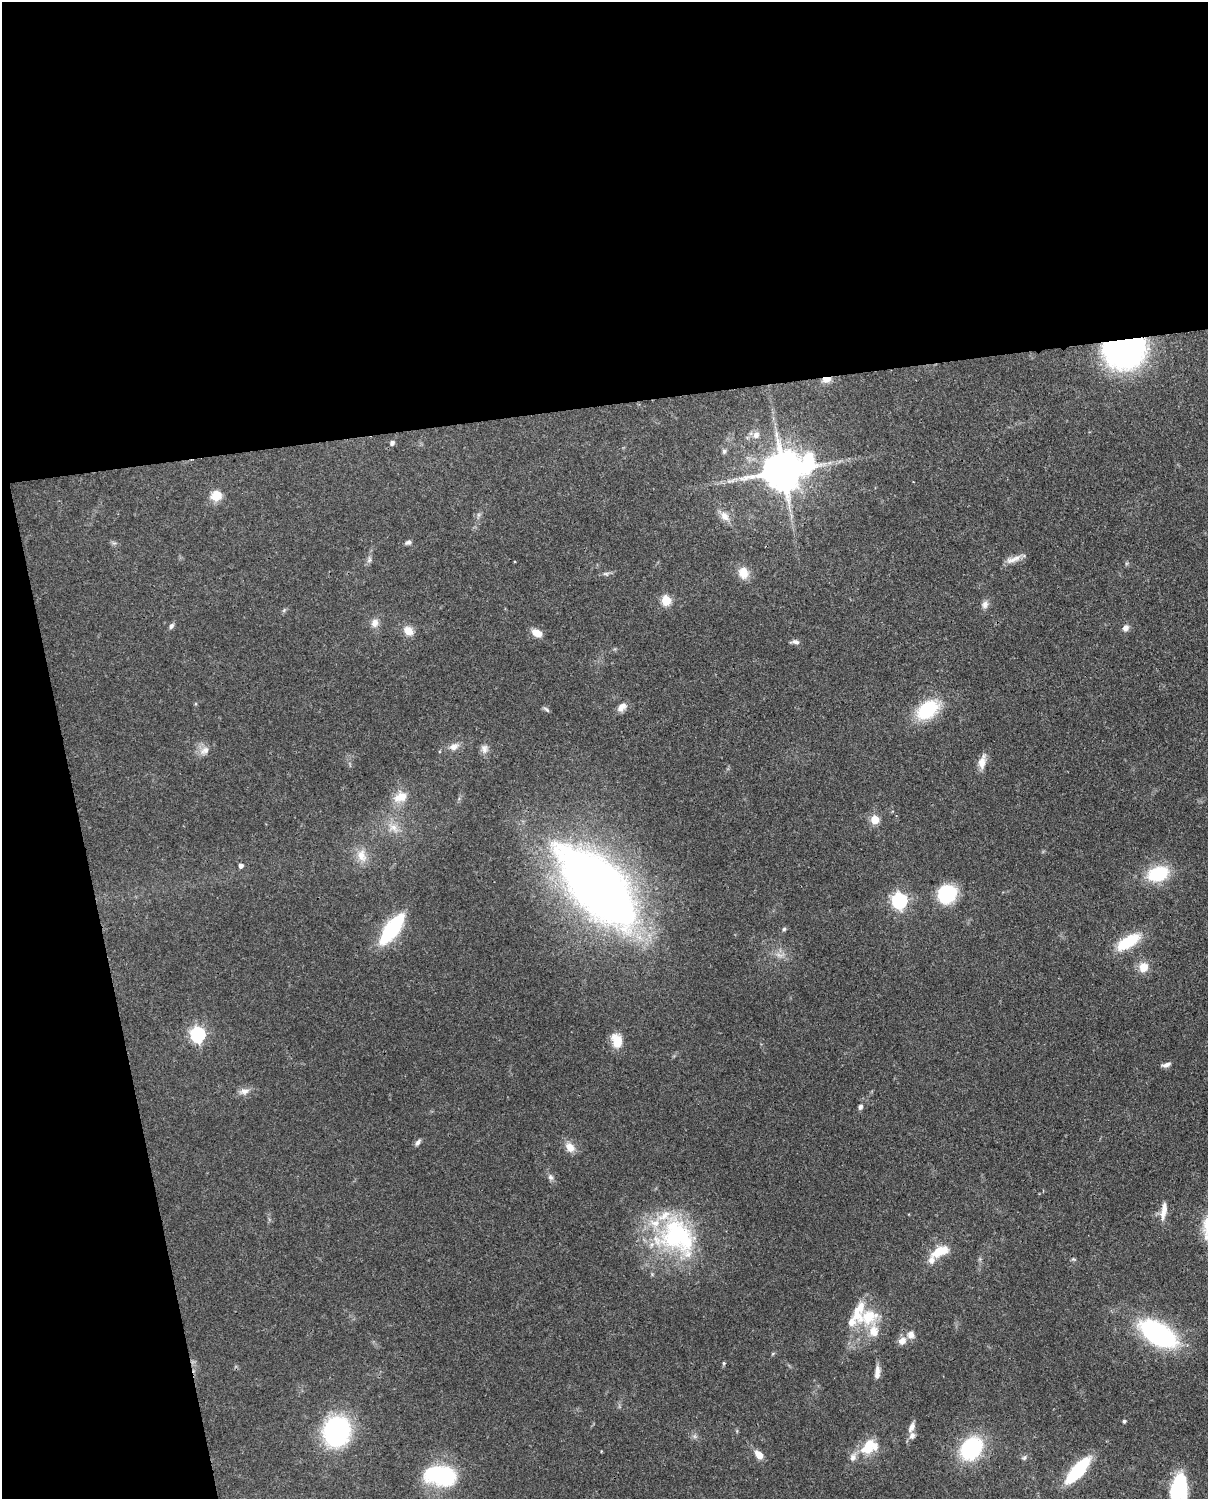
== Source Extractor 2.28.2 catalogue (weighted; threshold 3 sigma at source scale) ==
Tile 1 of 4 x 3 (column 1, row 1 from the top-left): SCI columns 97-1302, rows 3154-4650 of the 5007 x 4916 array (HDU 1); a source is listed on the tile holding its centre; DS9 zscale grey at full resolution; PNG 1210 x 1501 px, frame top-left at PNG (2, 2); no overlay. Shown black and unused: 33% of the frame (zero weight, under 3 of 4 exposures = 7% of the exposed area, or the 3 px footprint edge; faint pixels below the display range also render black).
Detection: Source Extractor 2.28.2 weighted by HDU 2 'WHT'; one run over the whole footprint, this tile lists its part. Background 0.126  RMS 0.0044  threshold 0.02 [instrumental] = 3 sigma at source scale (4.5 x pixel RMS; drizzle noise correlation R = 1.50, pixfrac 1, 0.05/0.05 arcsec/px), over >= 5 px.
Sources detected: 80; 1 too faint to see at this stretch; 1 inside a brighter object's white glare — not listed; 10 inside a brighter listed object's ellipse — not listed separately; the other 68 listed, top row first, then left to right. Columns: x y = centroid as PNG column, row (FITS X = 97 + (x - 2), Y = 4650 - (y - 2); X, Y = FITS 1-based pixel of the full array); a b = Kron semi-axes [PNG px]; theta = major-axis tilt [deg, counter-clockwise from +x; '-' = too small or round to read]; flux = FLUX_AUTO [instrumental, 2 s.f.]
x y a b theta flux
1125 351 28 22 12 130
827 379 10 6 9 3.9
756 435 10 8 50 2.5
392 443 6 5 - 1.5
724 451 6 5 - 0.97
783 471 14 11 16 1600
216 496 13 11 24 6.6
725 516 15 10 -50 4
408 542 8 5 22 1.1
1013 559 23 7 20 3.5
369 560 9 6 72 1.4
743 573 14 11 -69 5.9
606 574 10 5 -3 1.2
666 600 5 5 - 24
985 604 11 8 73 2.2
375 623 11 9 77 3.1
171 626 8 5 48 1.3
1125 628 8 8 - 2.1
408 631 12 10 -40 4.7
536 633 13 8 -26 4.1
795 642 10 5 -1 1.6
622 707 13 8 47 3.2
546 709 10 4 -40 0.84
927 710 30 19 33 23
454 747 14 9 24 3.3
484 749 13 9 -87 2.5
205 750 15 10 35 3.6
982 762 19 8 76 4.3
400 797 19 13 25 7.3
875 819 5 5 - 16
393 827 14 11 -31 5.1
362 856 19 13 -75 6.2
241 865 4 4 - 1.8
1158 874 21 14 19 25
597 887 70 30 -47 540
947 893 19 17 34 24
899 901 7 6 - 110
392 929 29 11 54 47
784 929 5 5 - 0.66
1128 942 24 10 32 20
1143 967 13 12 - 5.3
198 1034 7 6 - 110
617 1041 17 11 -73 7.5
1166 1065 12 5 17 1.7
244 1091 14 8 6 2.8
860 1107 6 5 - 1.2
418 1142 9 5 53 1.3
570 1147 14 10 -49 4.4
550 1177 9 6 -57 1.5
1164 1211 23 7 81 4.4
677 1236 54 44 -35 67
937 1252 17 13 49 7.7
1073 1259 6 4 -42 0.66
869 1317 32 19 10 16
1158 1334 31 16 -33 88
902 1341 11 9 35 3.2
724 1363 5 4 - 0.53
877 1372 18 7 85 3.1
1124 1421 4 4 - 0.89
911 1427 14 7 66 2.6
337 1431 22 19 74 81
868 1446 21 14 49 12
971 1448 18 14 51 52
759 1455 9 6 -49 4.6
1024 1458 7 5 54 0.92
1078 1470 23 8 48 42
440 1475 38 22 -10 40
1180 1489 27 21 69 27
Overlapping masked pixels (flux is a lower limit): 2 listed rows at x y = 1125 351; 827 379
Isophote crosses this tile's border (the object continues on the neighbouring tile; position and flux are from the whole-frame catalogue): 1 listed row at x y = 1180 1489